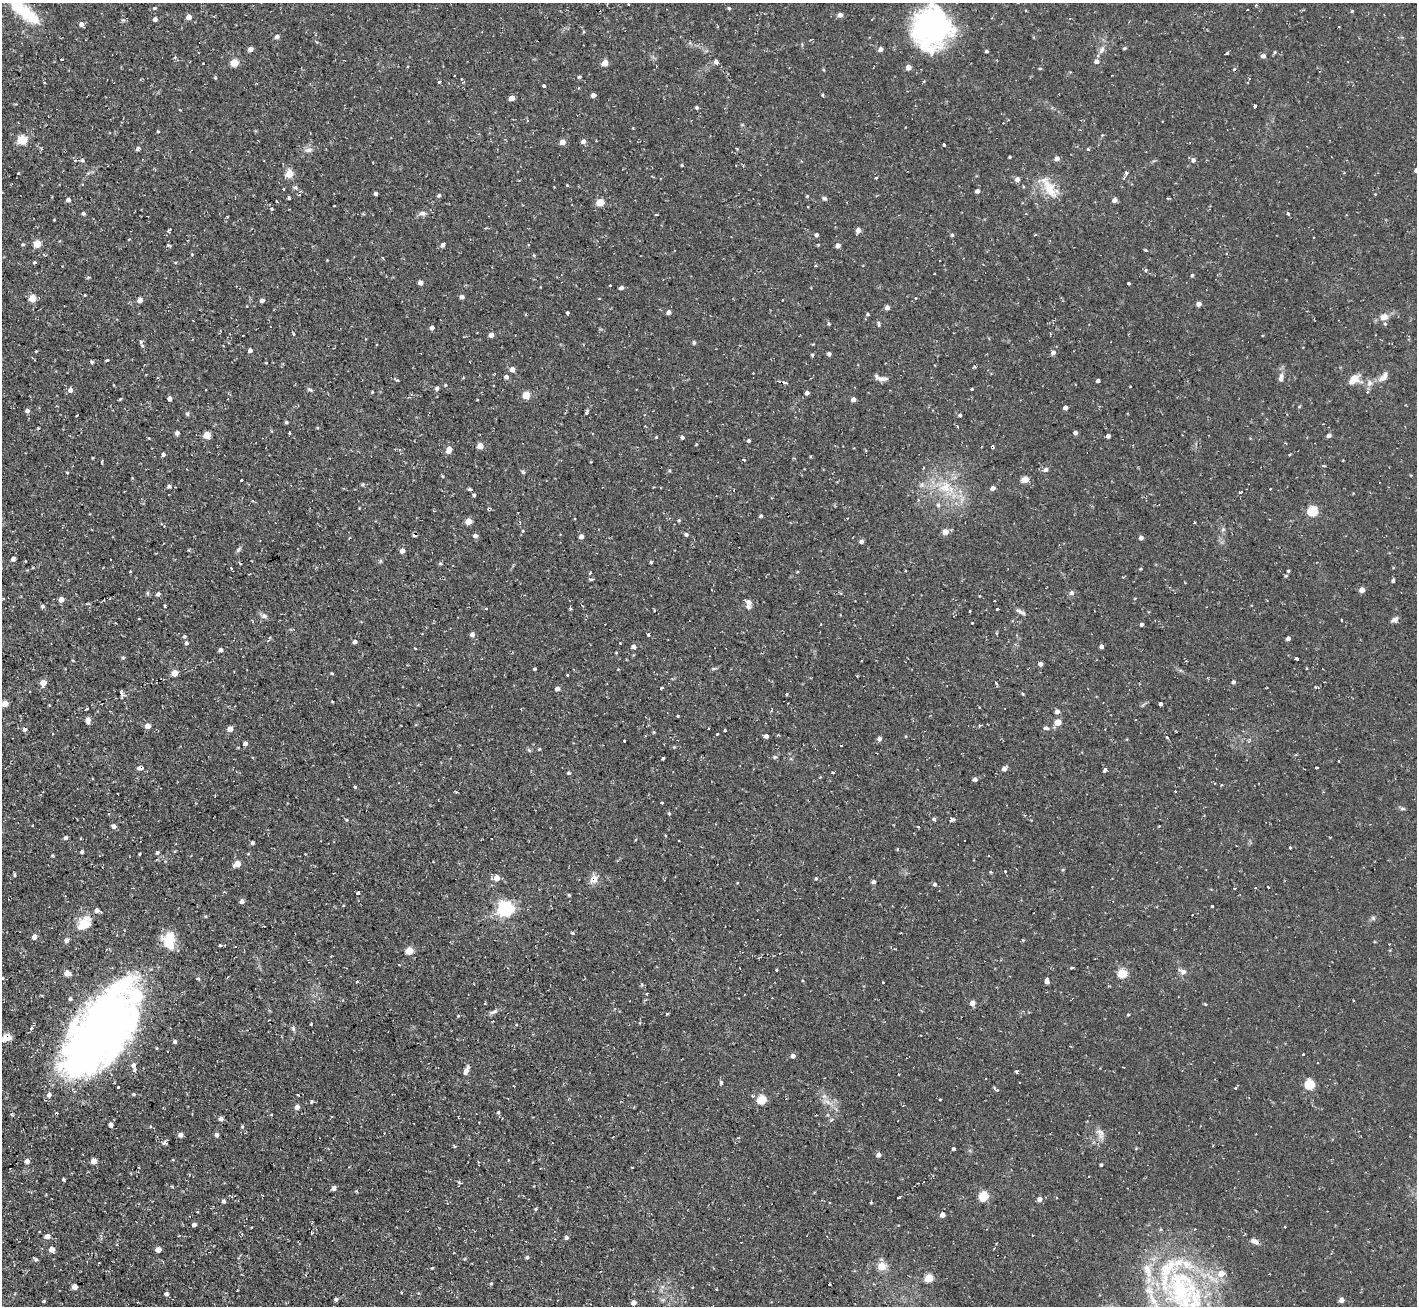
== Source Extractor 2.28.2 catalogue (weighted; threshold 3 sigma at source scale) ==
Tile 7 of 4 x 4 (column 3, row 2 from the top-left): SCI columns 2833-4247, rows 2894-4197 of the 5665 x 5649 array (HDU 1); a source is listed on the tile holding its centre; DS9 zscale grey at full resolution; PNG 1419 x 1308 px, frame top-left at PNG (2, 3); no overlay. Shown black and unused: <1% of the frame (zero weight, under 2 of 3 exposures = <1% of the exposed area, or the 3 px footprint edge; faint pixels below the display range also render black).
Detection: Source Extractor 2.28.2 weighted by HDU 2 'WHT'; one run over the whole footprint, this tile lists its part. Background 0.085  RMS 0.0075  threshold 0.0336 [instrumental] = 3 sigma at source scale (4.5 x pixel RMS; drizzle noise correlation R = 1.50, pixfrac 1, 0.05/0.05 arcsec/px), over >= 5 px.
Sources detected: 465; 3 inside a brighter object's white glare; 29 cosmic-ray / hot-pixel residue — not listed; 11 inside a brighter listed object's ellipse — not listed separately; the other 422 listed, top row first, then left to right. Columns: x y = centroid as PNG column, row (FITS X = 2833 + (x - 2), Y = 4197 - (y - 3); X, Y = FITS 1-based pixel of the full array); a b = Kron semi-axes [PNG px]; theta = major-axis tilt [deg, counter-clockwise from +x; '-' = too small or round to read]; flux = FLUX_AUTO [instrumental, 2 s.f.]
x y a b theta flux
628 4 2 2 - 0.74
1256 5 3 3 - 1.3
154 8 5 4 - 0.96
729 8 4 3 - 0.88
1247 10 2 2 - 0.61
23 11 38 16 -41 30
1352 11 4 3 - 0.71
840 15 5 4 - 3.7
189 17 4 4 - 5.6
155 19 5 5 - 2
81 24 5 5 - 3.1
926 24 60 19 -12 72
277 37 5 4 - 2.2
1124 48 4 3 - 1.1
250 49 5 5 - 3.8
881 49 5 4 - 3.3
1102 50 11 6 54 3.2
986 51 4 3 - 1
1275 52 5 4 - 0.82
1226 53 4 3 - 1.7
1263 56 5 5 - 2.6
62 59 3 3 - 2.3
1096 61 5 5 - 2.9
716 62 6 5 - 2.2
203 63 2 2 - 0.73
234 63 5 5 - 18
605 63 5 4 - 12
908 67 4 4 - 6.5
1040 68 4 3 - 0.75
454 76 3 2 - 1
579 77 5 4 - 1.1
215 78 4 4 - 0.83
924 81 3 3 - 1.6
439 82 3 3 - 2.2
544 85 3 3 - 4.4
593 95 4 4 - 3
512 98 4 4 - 5.9
1255 106 3 3 - 4.4
697 107 4 4 - 1.3
158 131 4 3 - 0.65
22 140 5 5 - 36
583 141 5 4 - 3.1
562 142 4 4 - 7.2
944 145 3 3 - 1.8
138 149 5 4 - 2
1088 149 3 3 - 1.4
309 150 11 6 6 2.9
1010 157 3 3 - 0.8
1057 159 5 4 - 3.5
75 160 5 4 - 1.2
82 160 6 5 - 1.5
1193 160 6 5 - 2.1
682 165 4 3 - 0.76
1416 170 4 4 - 2.5
1126 173 4 4 - 1.3
289 174 5 5 - 20
876 178 4 2 - 0.79
1017 179 5 5 - 3
295 187 5 5 - 1.7
1049 187 33 11 -61 15
283 189 3 3 - 1.1
977 191 4 4 - 2.7
376 193 4 3 - 1.7
439 195 5 4 - 1.5
807 196 4 4 - 0.74
289 198 3 3 - 0.96
824 198 7 5 -26 1.6
68 200 5 4 - 2.5
1114 200 4 4 - 4
600 202 5 4 - 20
334 206 3 2 - 0.82
272 209 4 4 - 0.91
83 213 4 4 - 1.5
422 213 10 5 5 2.6
1288 214 3 3 - 1.9
656 215 3 3 - 0.82
228 217 3 2 - 0.87
485 228 3 3 - 0.75
169 230 7 2 45 0.82
858 230 5 4 - 4.3
816 235 4 4 - 1.8
952 235 4 4 - 1.1
23 244 4 4 - 0.97
37 244 5 5 - 20
168 245 6 2 -19 0.69
443 245 4 4 - 2.9
818 245 3 3 - 0.6
838 245 4 4 - 4.3
192 254 4 3 - 0.68
34 263 3 3 - 3
815 266 4 3 - 0.84
1146 270 4 2 - 0.77
934 273 3 2 - 0.8
1192 275 4 4 - 1.1
89 277 4 3 - 1.1
420 282 4 4 - 3.3
1129 283 3 3 - 1.8
610 286 3 3 - 1.1
622 288 5 4 - 2.1
85 295 2 2 - 0.46
462 297 4 4 - 2.6
33 298 5 5 - 15
916 298 3 3 - 1.1
140 300 4 4 - 6.2
262 300 5 4 - 2.2
1199 304 5 4 - 3.5
887 307 4 4 - 3.6
669 312 5 4 - 2.9
567 313 4 3 - 3.3
868 314 4 3 - 1
1384 317 12 9 19 5.5
829 324 4 4 - 0.84
879 324 9 3 -85 1.2
432 328 5 4 - 2
293 333 4 3 - 1.3
491 335 4 4 - 3.9
243 336 3 2 - 0.75
141 342 6 5 - 1.6
694 342 6 4 -90 1
250 350 4 4 - 2.5
1053 353 5 5 - 2.7
829 354 5 4 - 1.4
812 355 4 3 - 1
107 360 4 3 - 3.1
92 362 4 4 - 1.1
266 363 4 2 - 0.5
512 369 4 4 - 4.4
146 374 3 2 - 0.73
506 377 4 4 - 2.7
1383 377 17 7 49 4.8
881 378 18 6 -14 3.7
1281 378 12 6 83 3.4
1353 380 15 10 42 7.7
1098 381 4 3 - 2.1
785 382 9 3 -19 1.6
1369 383 9 8 - 3.5
437 388 5 4 - 1.6
310 389 7 4 -22 1.3
972 389 3 3 - 2.2
70 390 6 6 - 2.8
372 392 3 3 - 0.61
1367 392 4 4 - 0.86
807 393 4 4 - 2.4
526 395 5 5 - 17
170 398 4 4 - 2.7
120 399 5 3 - 0.7
853 399 4 4 - 3.7
477 400 3 2 - 0.45
1065 408 4 4 - 3.5
27 411 5 4 - 2.6
586 412 5 3 - 1.7
187 414 6 5 - 1.2
960 415 4 4 - 1.3
76 416 2 2 - 0.81
286 422 4 3 - 1.2
958 427 4 3 - 2.6
177 433 6 5 - 1.6
289 433 3 3 - 1.1
1075 433 4 4 - 2.2
207 435 5 4 - 17
1329 435 4 4 - 2.4
1108 436 4 4 - 2
682 437 4 4 - 1.7
749 441 4 3 - 1.4
1286 443 3 2 - 0.78
480 446 4 4 - 9.9
993 447 4 3 - 3
449 450 7 5 71 5.9
163 455 4 4 - 1.9
1323 465 3 3 - 1.3
1046 469 5 4 - 2.6
669 470 5 4 - 0.9
67 472 4 3 - 0.67
523 472 5 4 - 1.3
442 476 5 3 - 0.64
1025 479 5 4 - 12
241 480 3 2 - 0.77
922 485 7 4 -18 1.7
169 486 4 4 - 2
945 487 19 15 46 18
993 488 5 4 - 2.9
470 489 4 4 - 1.1
1240 492 3 3 - 2.4
474 495 4 3 - 0.94
938 505 5 5 - 1.3
1313 511 5 5 - 51
761 516 5 3 - 1
679 520 4 3 - 0.78
469 521 5 4 - 10
1195 522 3 2 - 0.99
523 531 3 3 - 0.65
945 532 5 5 - 7.1
686 534 5 4 - 1.6
475 536 5 5 - 2.3
581 536 5 4 - 2.4
1141 538 5 4 - 1.9
861 542 5 5 - 1.9
402 551 5 4 - 3.8
12 559 8 5 77 2.1
380 561 6 4 71 0.95
651 562 3 3 - 0.91
440 563 5 4 - 0.97
231 567 3 3 - 1.9
1141 569 4 2 - 0.57
1288 570 4 3 - 1.2
590 573 3 3 - 1.7
1286 576 4 4 - 0.91
592 579 4 3 - 1.7
1393 580 5 4 - 1.1
1362 590 4 4 - 5.8
1072 593 6 5 - 2.2
158 594 4 4 - 2.3
61 599 4 4 - 5.5
749 603 9 6 -87 4.4
43 606 5 4 - 1.3
165 606 3 3 - 2.2
486 608 3 3 - 0.88
571 609 5 3 - 1
998 609 3 3 - 1.5
654 610 4 2 - 0.66
970 611 3 2 - 0.86
1020 612 14 4 -27 2.4
264 616 9 7 -1 2.4
1341 620 3 2 - 1.4
1395 620 9 6 27 2.6
972 623 3 3 - 0.94
1142 624 3 3 - 1.6
294 630 4 3 - 0.9
472 634 5 5 - 3.1
648 634 3 3 - 2.2
184 637 4 4 - 1.4
1288 639 4 4 - 2.2
355 642 4 3 - 2.2
186 643 5 5 - 1.4
620 643 3 2 - 0.7
633 646 4 4 - 2.8
1101 646 4 4 - 2.6
221 650 4 4 - 2.6
616 653 3 2 - 0.58
123 658 4 4 - 0.98
1296 659 4 3 - 2.8
861 661 3 2 - 0.86
1040 664 4 4 - 2.7
535 669 3 3 - 0.95
174 673 5 4 - 9.3
332 673 4 3 - 0.8
567 675 3 3 - 1.7
1233 682 4 4 - 2.3
43 683 5 5 - 8.5
996 683 3 2 - 2
557 689 5 4 - 2.7
121 691 5 4 - 0.99
787 694 3 3 - 1
1023 694 5 3 - 0.7
332 702 3 2 - 0.69
5 704 4 4 - 9
1160 704 3 3 - 19
49 705 4 3 - 0.56
979 707 3 2 - 0.59
1057 711 5 5 - 2.7
678 716 3 3 - 0.61
88 720 7 4 88 3.6
1058 722 5 4 - 11
148 726 5 5 - 5.1
708 728 3 2 - 0.72
1046 728 8 4 -6 1.7
25 729 5 4 - 2.1
230 729 4 4 - 6.5
725 730 3 3 - 2.5
654 732 5 3 - 0.73
717 734 3 3 - 1.5
766 736 4 4 - 3.1
1167 737 3 2 - 1.1
879 739 5 5 - 2.7
624 741 3 3 - 1.4
245 743 4 4 - 2.6
775 757 5 5 - 1
663 758 3 3 - 2
1339 761 2 2 - 0.74
141 768 8 4 21 2.9
1317 768 3 3 - 2.3
1004 769 5 4 - 3.3
1105 770 5 4 - 1.9
833 772 3 3 - 1.3
569 773 4 3 - 1.3
975 779 4 4 - 2.7
1222 784 4 3 - 0.84
355 787 3 3 - 8.8
1175 791 3 2 - 0.55
662 802 3 3 - 5.5
1403 809 8 4 8 1.2
669 813 4 3 - 0.98
934 819 5 4 - 1.2
952 819 5 4 - 1.7
346 820 5 4 - 0.97
114 826 5 4 - 3
918 827 3 3 - 4.9
66 838 4 4 - 1.8
679 840 3 2 - 0.81
252 843 3 3 - 1.8
1236 846 2 2 - 0.48
1290 847 3 3 - 1.4
897 849 3 3 - 1.1
82 851 4 3 - 1.4
157 852 5 4 - 1.1
139 854 3 3 - 1.3
248 854 5 3 - 0.62
237 864 5 4 - 11
990 872 3 3 - 0.99
1005 872 3 3 - 0.9
15 874 6 3 -90 0.83
496 878 5 5 - 6.9
816 878 5 4 - 1.1
594 879 9 8 - 6.2
874 882 4 4 - 2.5
935 884 5 4 - 1.4
1256 888 3 3 - 0.93
1268 888 3 3 - 1.7
358 893 4 3 - 6.5
569 895 4 3 - 0.93
242 901 5 4 - 2.8
1212 907 3 3 - 3.2
505 909 6 6 - 210
1373 918 6 5 - 1.4
86 924 20 18 -61 13
573 933 5 4 - 0.9
34 937 5 5 - 4.1
66 940 5 5 - 3.1
169 941 20 13 -87 21
219 945 3 3 - 1.3
409 951 5 5 - 19
1072 968 4 3 - 2.7
776 970 3 2 - 0.83
1183 971 10 6 -22 3
67 973 5 5 - 7.3
1122 973 5 5 - 36
2 978 4 3 - 0.66
1047 980 6 3 -87 8.5
883 982 3 3 - 1
646 993 3 3 - 2.8
972 1003 4 4 - 5.6
485 1004 3 2 - 0.55
1205 1004 4 3 - 0.65
493 1012 13 5 24 2.4
667 1014 3 2 - 1.2
458 1015 3 3 - 0.97
1128 1015 4 3 - 0.63
31 1028 4 3 - 1.9
293 1028 8 5 -64 1.5
97 1031 104 43 54 530
6 1037 6 5 - 26
175 1042 4 3 - 1.7
1303 1054 3 2 - 2.1
793 1056 4 4 - 3.1
134 1065 5 4 - 3.2
134 1069 4 3 - 3.3
466 1071 12 5 65 3.7
1016 1071 4 3 - 2
899 1075 3 3 - 1.2
824 1078 2 2 - 0.49
1020 1082 3 2 - 0.75
114 1083 3 2 - 0.64
721 1083 6 4 -88 1.3
1310 1084 5 5 - 41
118 1087 3 3 - 1.2
1235 1088 4 3 - 0.74
997 1090 6 3 -38 1.5
134 1094 5 4 - 1.1
298 1095 3 2 - 1.1
753 1096 4 4 - 1.1
940 1099 3 2 - 0.71
761 1100 5 5 - 33
312 1102 4 4 - 1.2
827 1102 8 5 -45 2.9
297 1107 5 4 - 3.9
221 1119 5 4 - 2.7
831 1120 6 4 37 1.4
111 1125 4 4 - 3.7
242 1127 4 4 - 0.8
1100 1133 15 8 -73 4.7
180 1135 5 4 - 3.4
217 1135 4 4 - 2.3
164 1143 5 5 - 1.7
953 1148 3 3 - 5.8
878 1155 6 5 - 2.5
27 1161 4 4 - 4.4
94 1161 5 4 - 7.6
1101 1165 3 3 - 1
63 1180 3 3 - 4.5
334 1188 4 4 - 3
262 1195 3 2 - 0.64
984 1196 5 5 - 42
899 1197 4 3 - 5.4
1039 1199 5 5 - 3.3
223 1201 5 4 - 1.7
829 1202 2 2 - 0.79
871 1202 3 3 - 1
535 1209 4 3 - 0.91
942 1215 5 4 - 4
194 1225 4 4 - 2.2
1285 1226 3 2 - 0.87
312 1233 3 2 - 0.7
47 1236 6 5 - 3.6
566 1238 4 4 - 2.3
1255 1241 12 6 -27 3.5
117 1245 4 2 - 0.66
52 1249 5 5 - 4.7
158 1250 5 4 - 5.5
527 1257 4 4 - 1.3
882 1266 11 9 -3 8
432 1268 4 2 - 0.69
929 1278 5 5 - 24
491 1284 5 3 - 0.76
75 1287 4 4 - 5.9
717 1289 3 2 - 0.56
1182 1290 69 50 -86 150
401 1293 3 2 - 0.68
166 1294 5 4 - 1.9
336 1299 4 3 - 6.7
1341 1300 5 4 - 3.9
44 1301 5 3 - 0.9
634 1303 4 4 - 3.8
Overlapping masked pixels (flux is a lower limit): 5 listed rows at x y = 993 447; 141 768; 594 879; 97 1031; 6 1037
Isophote crosses this tile's border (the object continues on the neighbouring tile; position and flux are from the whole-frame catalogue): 4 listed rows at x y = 23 11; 1416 170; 2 978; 1182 1290
Unlisted compact peaks at least as high as the median listed source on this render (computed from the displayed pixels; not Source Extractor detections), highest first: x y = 498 1112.